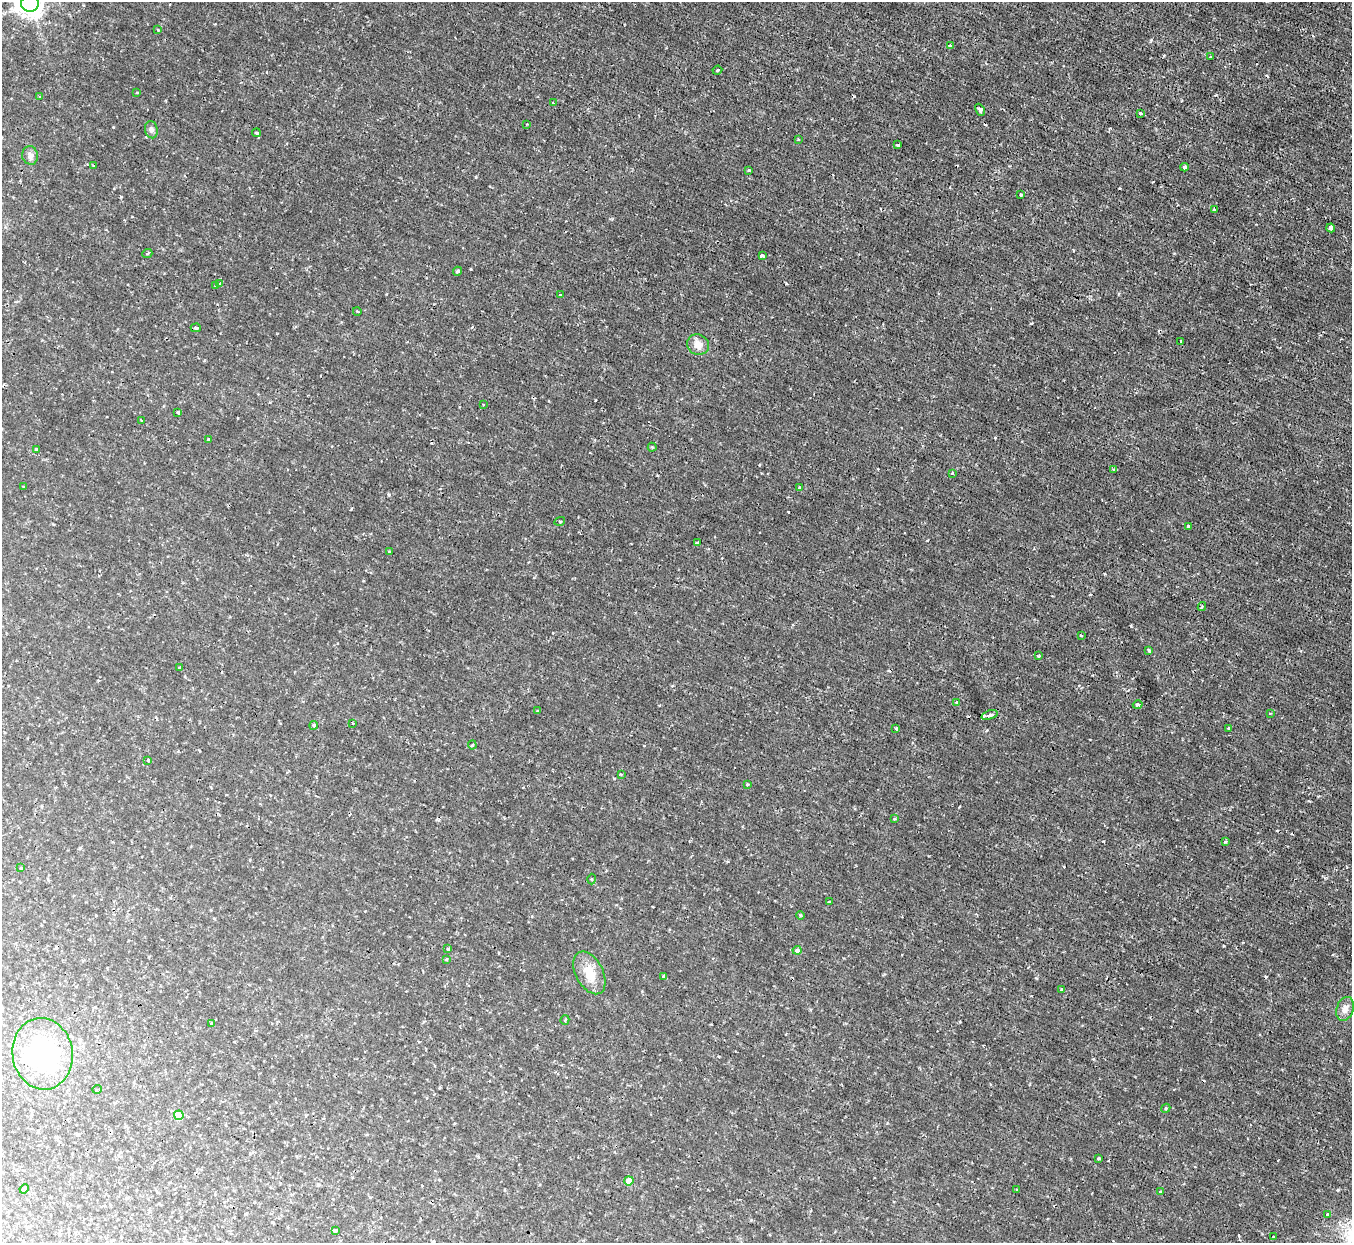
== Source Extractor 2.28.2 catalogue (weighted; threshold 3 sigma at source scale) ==
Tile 10 of 4 x 4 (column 2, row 3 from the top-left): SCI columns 1351-2700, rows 1389-2629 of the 5399 x 5386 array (HDU 1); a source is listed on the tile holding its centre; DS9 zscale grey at full resolution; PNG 1354 x 1245 px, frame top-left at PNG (2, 2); each listed source drawn as its Kron ellipse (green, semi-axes under 4 px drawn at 4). Shown black and unused: <1% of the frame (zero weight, under 2 of 3 exposures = <1% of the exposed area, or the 3 px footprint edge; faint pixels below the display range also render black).
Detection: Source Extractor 2.28.2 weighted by HDU 2 'WHT'; one run over the whole footprint, this tile lists its part. Background 0.00163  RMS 0.0014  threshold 0.00635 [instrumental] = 3 sigma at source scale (4.5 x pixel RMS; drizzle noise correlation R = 1.50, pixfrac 1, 0.05/0.05 arcsec/px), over >= 5 px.
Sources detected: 101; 1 inside a brighter object's white glare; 9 cosmic-ray / hot-pixel residue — neither listed nor drawn; the other 91 listed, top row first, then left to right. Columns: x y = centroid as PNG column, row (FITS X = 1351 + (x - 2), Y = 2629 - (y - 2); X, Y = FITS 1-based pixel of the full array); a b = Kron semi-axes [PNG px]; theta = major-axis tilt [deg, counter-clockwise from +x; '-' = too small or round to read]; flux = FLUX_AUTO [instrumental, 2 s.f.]
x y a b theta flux
30 4 9 8 - 160
158 30 4 3 - 0.12
950 46 4 3 - 0.14
1211 56 3 2 - 0.11
717 70 5 4 - 0.18
137 93 3 3 - 0.13
40 97 4 3 - 0.12
553 103 3 2 - 0.13
980 110 6 4 -60 0.64
1140 113 3 2 - 0.17
527 124 3 3 - 0.097
151 130 8 6 -77 0.46
256 133 4 3 - 0.32
798 140 3 2 - 0.14
897 145 4 3 - 0.21
30 155 9 8 - 0.72
93 166 3 2 - 0.12
1184 167 4 3 - 1.1
749 170 3 3 - 0.24
1021 195 3 3 - 0.16
1214 210 3 3 - 0.21
1331 228 4 4 - 1.1
147 254 5 3 - 0.15
762 256 4 3 - 0.31
457 271 4 3 - 0.3
220 284 3 3 - 0.41
215 285 3 3 - 0.2
560 295 3 3 - 0.22
357 311 4 3 - 0.11
196 328 5 3 - 0.34
1181 341 3 3 - 0.18
698 345 11 10 - 1.1
483 405 3 2 - 0.095
178 412 3 3 - 0.31
142 421 4 2 - 0.13
209 439 4 3 - 0.14
652 447 4 4 - 0.15
36 449 4 4 - 0.15
1114 469 3 3 - 0.2
952 473 4 3 - 0.16
23 486 3 2 - 0.12
799 488 4 3 - 0.13
560 521 5 3 - 0.14
1188 526 4 3 - 0.26
697 542 3 3 - 0.29
389 552 3 3 - 0.3
1202 607 4 3 - 0.19
1081 636 3 3 - 0.13
1149 651 3 2 - 0.27
1039 656 3 3 - 0.17
180 668 3 3 - 0.34
957 702 4 3 - 0.16
1138 705 5 3 - 0.88
538 711 3 3 - 0.17
1270 713 3 2 - 0.098
989 715 8 4 19 0.99
353 723 3 2 - 0.12
314 725 4 4 - 0.26
896 728 3 3 - 0.2
1228 728 3 2 - 0.15
472 745 4 4 - 0.15
148 760 4 3 - 0.18
621 774 3 3 - 0.15
747 784 4 3 - 0.13
894 819 4 3 - 0.12
1225 842 4 3 - 0.26
21 868 3 3 - 0.44
591 879 5 3 - 0.13
829 901 4 2 - 0.12
800 915 4 3 - 0.15
448 949 4 3 - 0.34
797 950 4 4 - 0.63
446 959 3 3 - 0.15
589 973 23 13 -62 2.8
664 976 4 3 - 0.42
1061 989 4 2 - 0.11
1345 1009 12 8 71 0.92
565 1020 5 3 - 0.14
211 1023 3 3 - 0.19
43 1054 36 30 -81 18
97 1089 5 3 - 0.17
1166 1108 5 3 - 0.14
179 1115 5 4 - 4
1099 1159 3 3 - 0.23
629 1181 4 4 - 2.5
24 1189 5 3 - 0.36
1017 1190 3 2 - 0.14
1160 1192 3 3 - 0.22
1327 1215 3 3 - 0.3
335 1231 4 3 - 0.57
1274 1237 3 3 - 0.63
Isophote crosses this tile's border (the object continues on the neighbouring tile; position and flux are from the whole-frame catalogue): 2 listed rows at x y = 30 4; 43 1054
Unlisted compact peaks at least as high as the median listed source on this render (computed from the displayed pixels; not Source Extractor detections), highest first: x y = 389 495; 1338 1190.